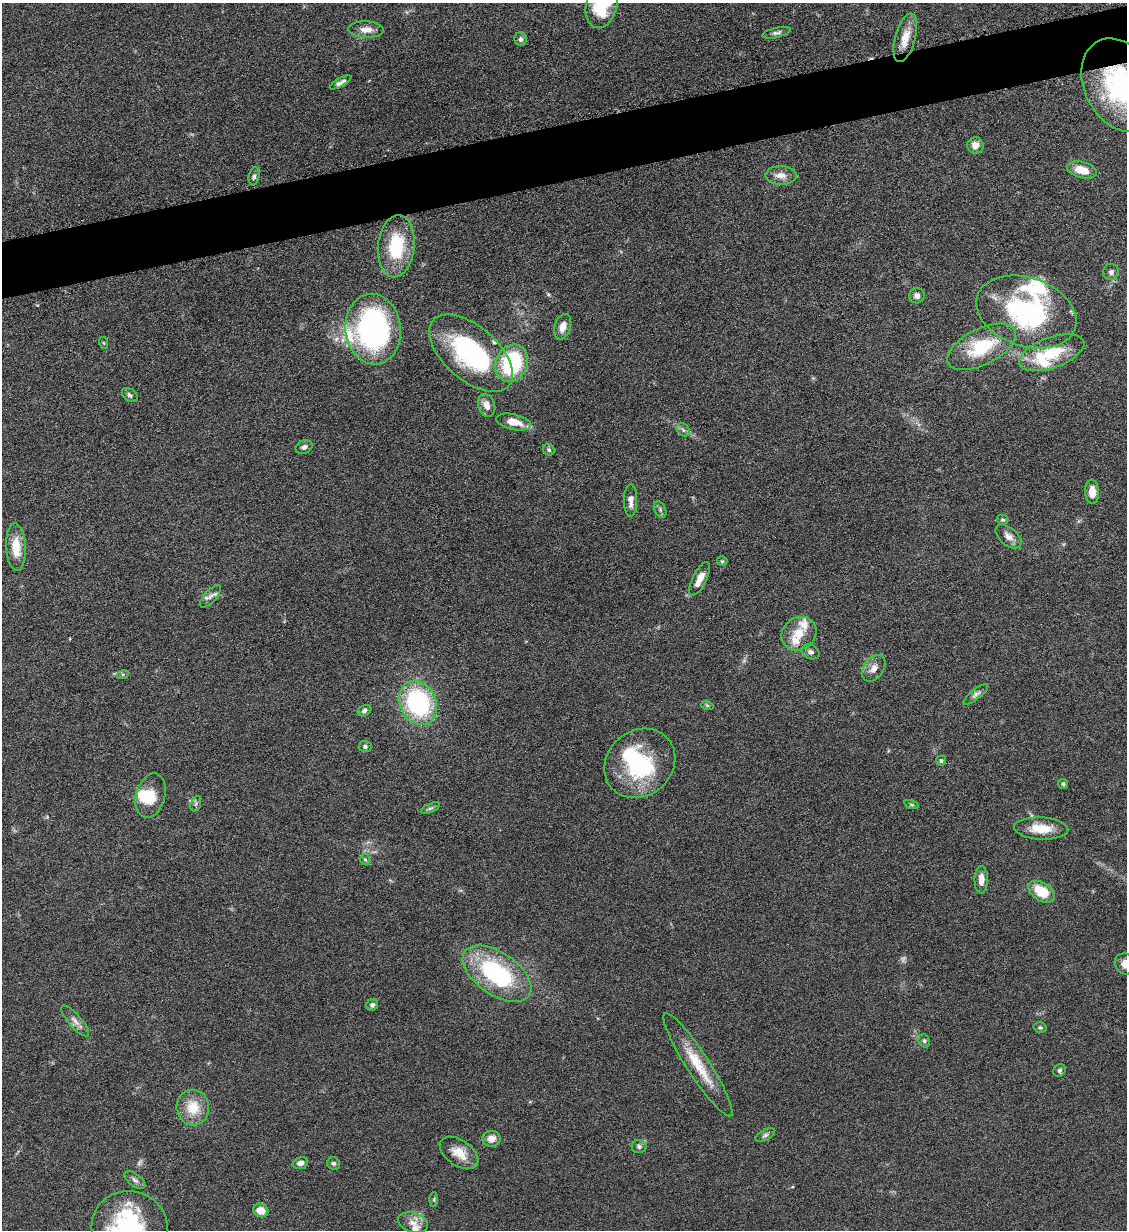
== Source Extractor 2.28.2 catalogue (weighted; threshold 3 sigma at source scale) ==
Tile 10 of 4 x 4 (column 2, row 3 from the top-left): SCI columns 1266-2390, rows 1237-2464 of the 4901 x 4928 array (HDU 1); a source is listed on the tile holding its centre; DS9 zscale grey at full resolution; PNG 1129 x 1232 px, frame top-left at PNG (2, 3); each listed source drawn as its Kron ellipse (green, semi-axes under 4 px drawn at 4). Shown black and unused: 5% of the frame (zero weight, under 6 of 12 exposures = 1% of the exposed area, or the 3 px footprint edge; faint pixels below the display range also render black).
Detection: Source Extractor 2.28.2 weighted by HDU 2 'WHT'; one run over the whole footprint, this tile lists its part. Background 0.101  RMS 0.004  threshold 0.0162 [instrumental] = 3 sigma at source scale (4.09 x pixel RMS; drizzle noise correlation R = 1.36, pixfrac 0.8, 0.05/0.05 arcsec/px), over >= 5 px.
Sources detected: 92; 2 too faint to see at this stretch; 4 inside a brighter object's white glare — neither listed nor drawn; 9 inside a brighter listed object's ellipse — not listed separately; the other 77 listed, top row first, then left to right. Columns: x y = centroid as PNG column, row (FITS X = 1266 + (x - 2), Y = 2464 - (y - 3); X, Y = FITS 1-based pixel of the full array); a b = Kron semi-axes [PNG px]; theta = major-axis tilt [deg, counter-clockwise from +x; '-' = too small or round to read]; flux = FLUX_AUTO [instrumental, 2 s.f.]
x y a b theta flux
602 4 25 15 75 18
366 30 18 8 -2 3.3
776 33 14 5 13 1.2
905 38 25 10 75 6.1
521 39 7 6 - 1.1
341 82 12 4 29 1.4
1120 85 49 35 -63 60
975 145 8 8 - 2.7
1082 170 15 8 -14 5.7
781 175 16 9 -1 3.2
254 176 9 5 78 0.98
396 246 31 18 84 20
1111 272 8 8 - 1.3
917 296 8 7 - 1.7
1026 312 51 34 -19 56
563 327 13 8 72 3.4
373 329 35 27 -84 93
104 343 6 4 -70 0.4
982 347 37 18 26 20
471 353 50 27 -41 51
1052 353 34 15 20 15
512 363 19 16 66 34
130 395 9 6 -38 1
487 405 11 8 -71 3.2
514 422 18 8 -12 5.6
683 430 7 5 -46 0.95
304 447 9 6 25 1.4
549 450 6 5 - 0.76
1092 492 12 7 -88 4
631 501 16 6 90 2.6
660 509 9 5 -64 0.98
1002 520 5 5 - 0.58
1008 536 15 8 -40 2.5
16 547 24 10 -87 7.2
722 561 5 5 - 0.47
700 579 19 7 63 3.9
210 596 14 6 48 1.9
799 634 18 16 36 6.4
810 652 9 7 -24 1.2
874 668 14 10 55 2.8
123 674 6 4 18 0.48
976 694 15 5 38 1.3
418 703 23 18 -63 47
707 705 6 4 -19 0.47
364 710 7 5 27 1.2
365 746 6 6 - 0.81
941 761 5 5 - 0.68
640 763 37 32 41 32
1063 784 5 5 - 0.61
151 796 22 14 75 8.8
196 804 8 5 71 0.85
912 805 7 3 -19 0.51
430 808 10 4 26 0.85
1041 828 27 11 -3 7.8
365 859 5 5 - 0.56
981 880 14 6 89 3.3
1042 892 14 9 -33 10
1125 964 11 10 - 3.9
497 974 39 21 -35 43
372 1005 6 5 - 1.1
75 1021 20 6 -49 2.3
1040 1028 7 5 -14 0.63
924 1041 7 5 -70 0.7
698 1065 61 11 -57 13
1060 1070 7 6 - 0.78
193 1108 18 16 -78 8.8
765 1135 11 5 26 0.99
491 1139 9 8 - 3.1
639 1147 7 6 - 1.1
459 1153 22 12 -34 6.3
300 1163 8 5 15 1.7
334 1163 7 6 - 0.8
135 1180 12 6 -36 1.3
434 1199 7 4 89 0.5
261 1210 8 6 -23 4.4
413 1223 15 9 -17 3.4
130 1227 38 36 -21 42
Overlapping masked pixels (flux is a lower limit): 1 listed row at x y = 1120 85
Isophote crosses this tile's border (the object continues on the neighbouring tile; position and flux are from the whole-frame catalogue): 4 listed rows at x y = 602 4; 1120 85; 1125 964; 130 1227